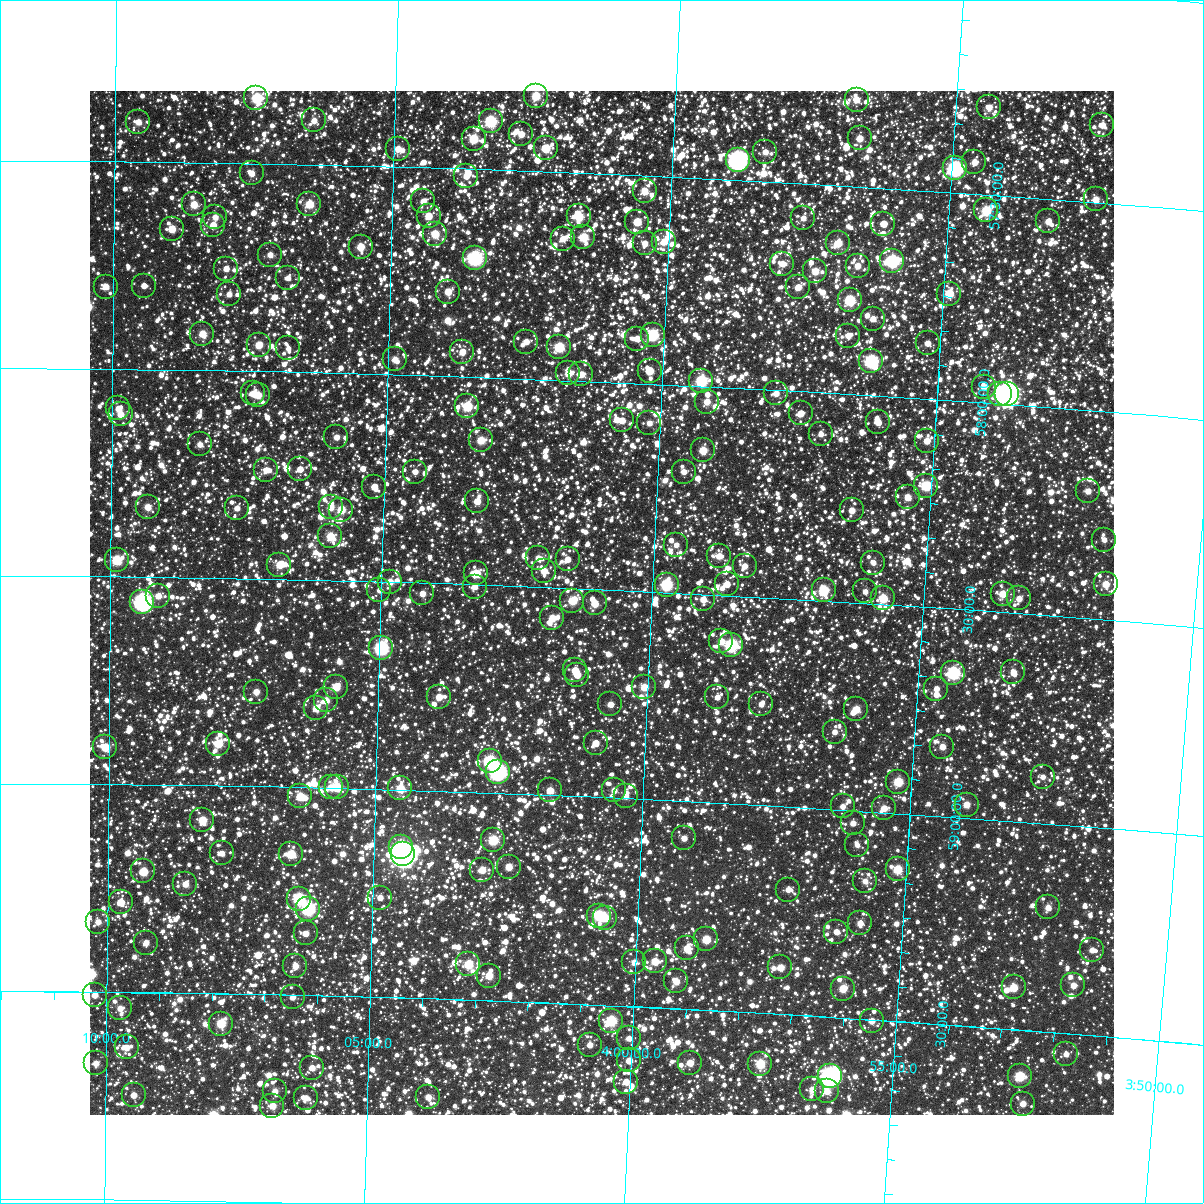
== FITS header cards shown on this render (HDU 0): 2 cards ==
NAXIS1  =                 1024
NAXIS2  =                 1024

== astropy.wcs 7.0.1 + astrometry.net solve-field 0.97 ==
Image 1024 x 1024 px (HDU 0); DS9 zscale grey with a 90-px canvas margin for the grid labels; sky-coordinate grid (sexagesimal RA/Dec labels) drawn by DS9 from the SOLVED WCS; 241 Tycho-2 reference stars matched to detected sources circled (green)
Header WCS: RA---TAN-SIP/DEC--TAN-SIP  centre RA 04:00:56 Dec +58:32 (60.23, +58.53 deg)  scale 8.67 arcsec/px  FOV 148.0' x 148.0'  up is +178 deg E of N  parity flipped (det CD > 0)
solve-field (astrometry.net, Tycho-2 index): VERIFIED the header's WCS against the Tycho-2 star catalogue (verified at 6 index scales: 15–241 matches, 0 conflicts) and refined it, rather than solving blind
Solved WCS: RA---TAN-SIP/DEC--TAN-SIP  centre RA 04:00:56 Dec +58:32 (60.23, +58.53 deg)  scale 8.67 arcsec/px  FOV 148.0' x 148.0'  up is +178 deg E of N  parity flipped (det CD > 0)
The solver's refit moves the header's centre by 0.37 arcsec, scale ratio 1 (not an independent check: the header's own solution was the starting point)
Tycho-2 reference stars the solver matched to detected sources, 241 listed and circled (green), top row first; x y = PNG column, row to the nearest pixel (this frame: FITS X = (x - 90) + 1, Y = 1024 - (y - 91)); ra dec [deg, ICRS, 3 dp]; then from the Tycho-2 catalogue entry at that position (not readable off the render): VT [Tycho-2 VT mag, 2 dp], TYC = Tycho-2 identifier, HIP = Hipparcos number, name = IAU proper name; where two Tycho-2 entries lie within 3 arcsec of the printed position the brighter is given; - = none
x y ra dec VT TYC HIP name
536 96 60.623 +57.318 9.85 3726-229-1 - -
256 98 61.868 +57.343 9.19 3726-306-1 19247 -
857 100 59.193 +57.291 11.23 3725-214-1 - -
989 107 58.602 +57.289 11.11 3725-710-1 - -
314 120 61.610 +57.394 11.26 3726-787-1 - -
491 121 60.821 +57.383 8.90 3726-984-1 - -
138 122 62.394 +57.405 10.94 3726-430-1 - -
1102 125 58.092 +57.312 11.30 3725-341-1 - -
521 134 60.681 +57.412 11.29 3726-514-1 - -
860 138 59.169 +57.383 10.79 3725-838-1 - -
474 139 60.894 +57.427 9.72 3726-434-1 - -
546 148 60.569 +57.444 10.94 3726-1535-1 - -
398 149 61.231 +57.457 10.85 3726-1326-1 - -
765 152 59.587 +57.429 11.11 3725-302-1 - -
738 160 59.708 +57.451 6.96 3725-1789-1 18602 -
974 162 58.650 +57.424 11.40 3725-195-1 - -
955 168 58.734 +57.441 7.80 3725-1845-1 18314 -
252 173 61.883 +57.525 11.70 3726-1462-1 - -
466 176 60.921 +57.518 11.45 3726-1560-1 - -
645 191 60.119 +57.537 11.14 3726-1331-1 - -
1096 199 58.097 +57.492 10.85 3725-1714-1 - -
423 201 61.112 +57.581 11.22 3726-1403-1 - -
194 204 62.141 +57.602 10.50 3726-1278-1 - -
309 204 61.621 +57.595 9.93 3726-1508-1 - -
986 210 58.583 +57.537 9.65 3725-1569-1 - -
429 216 61.084 +57.616 10.65 3726-1437-1 - -
579 216 60.408 +57.604 9.94 3726-1418-1 - -
215 217 62.044 +57.631 11.36 3726-1315-1 - -
803 218 59.401 +57.583 11.22 3725-1497-1 - -
1048 221 58.303 +57.553 11.19 3725-1833-1 - -
637 222 60.146 +57.611 10.06 3726-1143-1 - -
883 224 59.040 +57.585 11.20 3725-1737-1 - -
213 225 62.053 +57.651 10.94 3726-1121-1 - -
172 229 62.239 +57.661 10.55 3726-1629-1 - -
435 234 61.052 +57.660 10.06 3726-1537-1 - -
583 237 60.384 +57.654 9.75 3726-1520-1 - -
563 239 60.478 +57.660 11.74 3726-1186-1 - -
664 242 60.022 +57.657 10.95 3726-1240-1 - -
645 243 60.107 +57.662 11.21 3726-1209-1 - -
838 243 59.240 +57.638 10.40 3725-1474-1 - -
361 247 61.387 +57.695 10.34 3726-1578-1 - -
270 255 61.793 +57.719 11.19 3726-1625-1 - -
475 258 60.871 +57.714 8.02 3726-1610-1 18932 -
892 261 58.990 +57.674 8.87 3725-1807-1 - -
782 264 59.484 +57.695 11.11 3725-1556-1 - -
858 266 59.145 +57.690 10.77 3725-1367-1 - -
226 269 61.990 +57.755 11.39 3726-1243-1 - -
815 271 59.334 +57.709 10.57 3725-1368-1 - -
288 278 61.710 +57.774 12.29 3726-1640-1 - -
144 286 62.361 +57.799 11.99 3726-1405-1 - -
106 287 62.532 +57.802 11.67 3726-1269-1 - -
798 287 59.408 +57.750 10.99 3725-1672-1 - -
448 292 60.986 +57.797 10.52 3726-1586-1 - -
229 294 61.975 +57.816 11.91 3726-1409-1 - -
949 294 58.725 +57.743 9.95 3725-1274-1 - -
850 300 59.171 +57.774 9.01 3725-1282-1 - -
873 319 59.062 +57.815 11.40 3725-1417-1 - -
202 334 62.093 +57.912 10.48 3726-1515-1 - -
653 335 60.053 +57.882 8.98 3726-1266-1 - -
848 336 59.169 +57.859 11.63 3725-1240-1 - -
637 339 60.123 +57.892 11.52 3726-1290-1 - -
526 342 60.624 +57.911 11.54 3726-1136-1 - -
928 343 58.808 +57.866 11.44 3725-1040-1 - -
259 345 61.837 +57.937 10.48 3726-1197-1 - -
559 347 60.474 +57.921 9.25 3726-1614-1 - -
288 348 61.702 +57.944 12.54 3726-1082-1 - -
462 352 60.912 +57.941 11.05 3726-1097-1 - -
395 359 61.218 +57.964 11.21 3726-1104-1 - -
871 361 59.057 +57.917 8.25 3725-1211-1 - -
650 371 60.060 +57.969 10.72 3726-1081-1 - -
568 373 60.428 +57.984 10.84 3726-1458-1 - -
581 374 60.368 +57.984 10.68 3726-1307-1 - -
701 381 59.823 +57.987 8.79 3725-1230-1 18632 -
984 387 58.540 +57.962 11.15 3725-1134-1 - -
253 393 61.857 +58.053 12.00 3726-1427-1 - -
776 393 59.480 +58.008 11.50 3725-1728-1 - -
1000 394 58.465 +57.976 9.98 3725-1136-1 - -
1007 394 58.430 +57.975 5.81 3725-1884-1 18217 -
258 395 61.837 +58.058 10.54 3726-1086-1 - -
707 402 59.793 +58.036 10.80 3725-1720-1 - -
467 406 60.881 +58.071 9.70 3726-1170-1 - -
118 408 62.472 +58.095 11.81 3726-1639-1 - -
801 413 59.363 +58.053 11.48 3725-1253-1 - -
121 414 62.460 +58.109 10.78 3726-1094-1 - -
622 420 60.175 +58.091 11.31 3726-1408-1 - -
878 422 59.010 +58.063 11.39 3725-1495-1 - -
649 423 60.050 +58.094 11.40 3726-1145-1 - -
821 434 59.267 +58.100 12.07 3725-1210-1 - -
336 437 61.474 +58.155 11.21 3730-412-1 - -
481 440 60.815 +58.152 10.33 3730-522-1 - -
927 441 58.783 +58.100 10.90 3725-1476-1 - -
200 444 62.097 +58.179 11.22 3730-458-1 - -
703 450 59.799 +58.154 10.22 3729-435-1 - -
300 469 61.637 +58.234 11.46 3730-358-1 - -
266 470 61.791 +58.238 11.36 3730-466-1 - -
415 472 61.110 +58.233 11.73 3730-314-1 - -
684 472 59.883 +58.208 11.46 3729-731-1 - -
926 486 58.773 +58.209 9.37 3729-681-1 18325 -
374 487 61.295 +58.272 11.34 3730-408-1 - -
1088 491 58.033 +58.194 11.56 3729-141-1 - -
908 497 58.854 +58.239 10.74 3729-63-1 - -
477 501 60.821 +58.299 11.18 3730-556-1 - -
148 507 62.332 +58.332 10.79 3730-608-1 - -
331 507 61.493 +58.325 11.14 3730-420-1 - -
237 508 61.922 +58.331 11.68 3730-562-1 - -
341 510 61.443 +58.329 10.09 3730-586-1 - -
852 510 59.105 +58.279 11.02 3729-193-1 - -
330 536 61.491 +58.394 10.05 3730-1558-1 - -
1104 540 57.941 +58.308 11.79 3729-243-1 - -
676 545 59.900 +58.385 11.37 3729-933-1 - -
719 556 59.702 +58.406 11.19 3729-931-1 - -
538 558 60.532 +58.430 11.04 3730-1529-1 - -
568 559 60.397 +58.430 11.71 3730-1439-1 - -
117 560 62.472 +58.460 9.52 3730-1438-1 19447 -
873 563 58.991 +58.401 12.15 3729-895-1 - -
279 565 61.721 +58.466 10.38 3730-1365-1 - -
745 566 59.582 +58.427 10.99 3729-689-1 - -
544 571 60.503 +58.461 11.02 3730-1566-1 - -
476 573 60.815 +58.472 10.51 3730-1334-1 - -
390 582 61.212 +58.500 10.65 3730-1350-1 - -
727 584 59.659 +58.473 11.48 3729-665-1 - -
1106 584 57.918 +58.414 10.51 3729-135-1 - -
667 585 59.936 +58.482 8.88 3729-467-1 - -
475 587 60.819 +58.505 11.59 3730-1502-1 - -
379 590 61.258 +58.521 11.70 3730-1263-1 - -
824 590 59.213 +58.475 9.35 3729-201-1 - -
865 591 59.021 +58.472 12.59 3729-183-1 - -
422 593 61.060 +58.526 11.07 3730-1327-1 - -
1003 594 58.389 +58.455 10.52 3729-591-1 - -
158 596 62.278 +58.545 10.89 3730-1289-1 - -
883 598 58.936 +58.486 9.91 3729-203-1 - -
1019 598 58.312 +58.464 11.35 3729-797-1 - -
703 599 59.764 +58.512 11.28 3729-911-1 - -
572 601 60.367 +58.530 10.04 3730-1450-1 - -
142 602 62.352 +58.560 7.12 3730-1178-1 19408 -
595 603 60.264 +58.534 10.60 3730-1385-1 - -
552 618 60.457 +58.574 10.56 3730-1541-1 - -
721 641 59.672 +58.611 11.07 3729-93-1 - -
731 645 59.623 +58.619 8.39 3729-57-1 18567 -
381 648 61.244 +58.660 7.82 3730-1047-1 19057 -
575 670 60.342 +58.697 11.44 3730-1071-1 - -
1013 672 58.313 +58.643 11.21 3729-187-1 - -
953 673 58.591 +58.653 8.85 3729-381-1 18260 -
577 675 60.330 +58.708 11.32 3730-1401-1 - -
336 687 61.447 +58.756 10.32 3730-797-1 - -
644 687 60.018 +58.731 10.43 3730-983-1 - -
936 689 58.664 +58.695 11.40 3729-283-1 - -
256 692 61.817 +58.772 11.16 3730-1009-1 - -
439 697 60.968 +58.773 10.80 3730-1326-1 - -
717 697 59.677 +58.746 11.71 3729-669-1 - -
326 700 61.493 +58.790 10.89 3730-1463-1 - -
610 704 60.170 +58.776 11.45 3730-1001-1 - -
761 704 59.471 +58.758 11.30 3729-531-1 - -
316 708 61.537 +58.809 11.16 3730-1400-1 - -
856 709 59.029 +58.756 10.45 3729-55-1 - -
835 732 59.123 +58.814 11.55 3729-1239-1 - -
596 743 60.231 +58.870 11.49 3730-994-1 - -
218 744 61.990 +58.899 10.01 3730-1292-1 - -
105 747 62.517 +58.911 10.18 3730-955-1 - -
942 747 58.617 +58.833 11.01 3729-1217-1 - -
490 761 60.720 +58.924 8.31 3730-975-1 18880 -
498 772 60.682 +58.949 7.56 3730-817-1 18871 -
1043 777 58.142 +58.888 11.80 3729-1034-1 - -
898 782 58.813 +58.925 9.66 3729-1106-1 - -
331 787 61.461 +58.999 11.14 3730-1194-1 - -
337 787 61.429 +58.998 9.79 3730-827-1 - -
400 788 61.135 +58.997 10.01 3730-937-1 - -
550 790 60.436 +58.988 10.92 3730-859-1 - -
614 790 60.135 +58.982 11.36 3730-730-1 - -
300 796 61.603 +59.022 10.07 3730-894-1 - -
626 796 60.080 +58.995 11.38 3730-1310-1 - -
967 805 58.486 +58.969 10.80 3729-964-1 - -
843 806 59.065 +58.992 11.30 3729-958-1 - -
884 808 58.871 +58.990 10.95 3729-954-1 - -
202 820 62.057 +59.084 10.22 3730-1416-1 - -
853 823 59.012 +59.031 11.61 3729-968-1 - -
684 838 59.798 +59.089 11.52 3729-758-1 - -
493 840 60.692 +59.114 9.47 3730-1512-1 - -
857 845 58.986 +59.083 12.22 3729-1300-1 - -
401 847 61.123 +59.138 10.28 3730-365-1 - -
222 853 61.964 +59.163 11.24 3730-814-1 - -
291 854 61.639 +59.161 9.93 3730-1241-1 - -
403 854 61.113 +59.156 5.09 3730-1595-1 19018 -
509 867 60.614 +59.176 10.67 3730-1371-1 - -
898 869 58.788 +59.135 9.82 3729-1091-1 - -
482 870 60.739 +59.187 10.81 3730-1198-1 - -
143 871 62.331 +59.210 10.53 3730-625-1 - -
865 881 58.938 +59.168 11.45 3729-1052-1 - -
185 884 62.133 +59.238 10.96 3730-683-1 - -
788 890 59.298 +59.200 12.01 3729-1199-1 - -
380 898 61.215 +59.261 11.50 3730-722-1 - -
299 899 61.598 +59.268 8.89 3730-331-1 - -
121 902 62.437 +59.285 10.70 3730-449-1 - -
1048 907 58.071 +59.201 11.28 3729-1033-1 - -
308 909 61.553 +59.293 8.07 3730-743-1 - -
599 916 60.180 +59.285 9.10 3730-786-1 - -
605 918 60.150 +59.290 10.31 3730-1121-1 - -
98 922 62.543 +59.332 11.02 3730-643-1 - -
860 923 58.948 +59.270 11.41 3729-816-1 - -
836 932 59.058 +59.294 11.34 3729-394-1 - -
306 933 61.562 +59.352 11.57 3730-767-1 - -
706 939 59.669 +59.330 10.04 3729-360-1 - -
146 943 62.316 +59.381 11.45 3730-928-1 - -
687 948 59.757 +59.354 10.86 3729-1002-1 - -
1092 950 57.849 +59.295 11.41 3729-596-1 - -
655 961 59.907 +59.389 10.29 3729-340-1 - -
634 962 60.005 +59.393 11.12 3730-547-1 - -
468 964 60.788 +59.415 9.67 3730-855-1 - -
295 966 61.606 +59.431 10.86 3730-459-1 - -
780 967 59.312 +59.388 10.67 3729-528-1 - -
489 976 60.688 +59.441 10.33 3730-1196-1 - -
676 981 59.802 +59.435 10.93 3729-1179-1 - -
1073 985 57.924 +59.384 11.32 3729-156-1 - -
1014 987 58.205 +59.399 10.08 3729-1236-1 - -
843 989 59.011 +59.430 10.40 3729-1190-1 - -
95 995 62.555 +59.508 11.18 3730-784-1 - -
293 997 61.616 +59.505 11.61 3730-871-1 - -
120 1008 62.434 +59.540 11.06 3730-998-1 - -
611 1021 60.101 +59.537 9.14 3730-1011-1 - -
872 1021 58.866 +59.503 11.23 3729-120-1 - -
221 1024 61.953 +59.573 9.72 3730-733-1 - -
629 1038 60.013 +59.577 11.52 3730-319-1 - -
590 1045 60.197 +59.597 11.52 3730-1576-1 - -
127 1047 62.401 +59.633 11.27 3730-413-1 - -
1066 1054 57.933 +59.550 11.63 3729-1177-1 - -
629 1060 60.007 +59.631 11.89 3730-790-1 - -
96 1063 62.547 +59.672 11.24 3730-511-1 - -
690 1063 59.716 +59.629 10.80 3729-334-1 - -
760 1064 59.382 +59.622 9.58 3729-1205-1 18516 -
312 1068 61.517 +59.675 11.62 3730-1088-1 - -
830 1076 59.048 +59.642 6.63 3729-1086-1 18413 -
1020 1076 58.145 +59.611 9.39 3729-586-1 18128 -
626 1082 60.017 +59.682 11.41 3730-1096-1 - -
812 1089 59.129 +59.677 11.39 3729-1230-1 - -
275 1091 61.691 +59.733 11.19 3730-557-1 - -
827 1091 59.057 +59.679 10.84 3729-1245-1 - -
134 1095 62.365 +59.748 11.18 3730-896-1 - -
428 1097 60.957 +59.738 11.24 3730-407-1 - -
306 1098 61.541 +59.748 11.45 3730-761-1 - -
1023 1104 58.121 +59.677 11.21 3729-96-1 - -
272 1106 61.701 +59.769 10.51 3730-789-1 - -